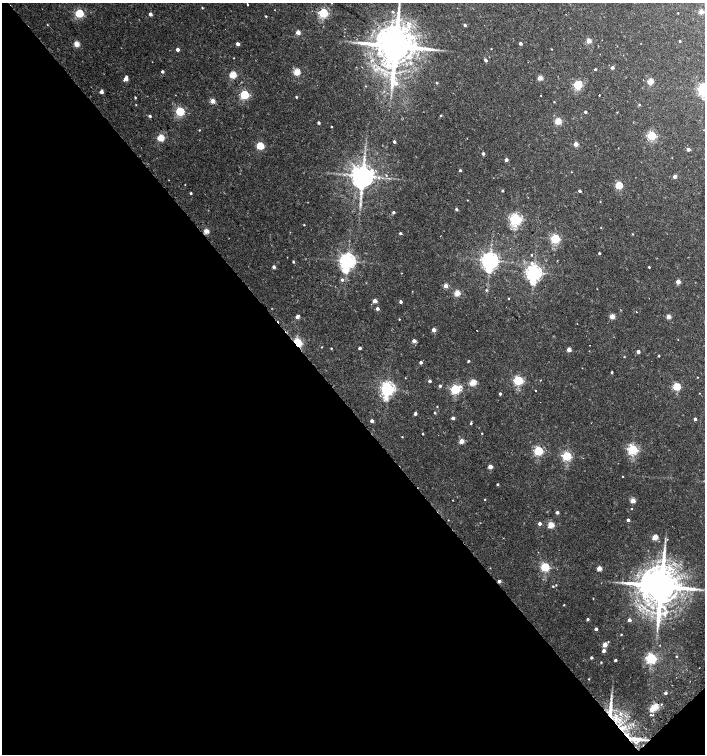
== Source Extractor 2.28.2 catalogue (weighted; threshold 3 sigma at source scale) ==
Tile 14 of 4 x 4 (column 2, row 4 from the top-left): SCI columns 1598-3002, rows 53-1556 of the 6068 x 6115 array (HDU 1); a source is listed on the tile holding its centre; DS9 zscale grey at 2 x 2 block average (1 PNG px = mean of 2 x 2 image px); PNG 707 x 756 px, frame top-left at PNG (2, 3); no overlay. Shown black and unused: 46% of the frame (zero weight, under 2 of 3 exposures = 3% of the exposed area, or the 3 px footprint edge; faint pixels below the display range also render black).
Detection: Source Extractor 2.28.2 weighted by HDU 2 'WHT'; one run over the whole footprint, this tile lists its part. Background 0.0101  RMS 0.0028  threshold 0.0126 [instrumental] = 3 sigma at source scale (4.5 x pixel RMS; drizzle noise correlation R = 1.50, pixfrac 1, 0.0396/0.0396 arcsec/px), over >= 5 px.
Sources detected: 200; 1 inside a brighter object's white glare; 2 cosmic-ray / hot-pixel residue — not listed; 8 inside a brighter listed object's ellipse — not listed separately; the other 189 listed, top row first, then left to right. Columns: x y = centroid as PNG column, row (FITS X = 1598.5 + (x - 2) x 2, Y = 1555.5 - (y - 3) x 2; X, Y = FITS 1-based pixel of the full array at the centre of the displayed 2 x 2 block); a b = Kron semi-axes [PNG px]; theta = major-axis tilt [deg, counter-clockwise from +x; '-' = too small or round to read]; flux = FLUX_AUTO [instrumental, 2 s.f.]
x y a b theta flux
331 3 2 2 - 0.84
248 4 3 2 - 1.1
202 8 3 2 - 0.48
701 11 3 2 - 11
392 12 4 3 - 1
79 13 3 3 - 54
323 13 3 3 - 72
678 13 2 2 - 0.49
150 14 2 2 - 3.3
266 16 3 2 - 0.57
47 25 2 2 - 0.34
465 25 2 2 - 1.6
298 32 3 2 - 7.2
589 41 3 3 - 13
680 41 3 3 - 0.62
520 43 2 2 - 2.5
77 44 3 3 - 15
238 44 2 2 - 3.8
395 46 12 9 -68 3700
177 49 2 2 - 3.8
491 49 2 2 - 0.35
552 49 2 2 - 0.33
234 58 2 2 - 0.28
486 60 3 2 - 2.5
410 63 3 2 - 2.1
612 68 3 3 - 2.3
595 69 2 2 - 0.97
162 72 2 2 - 2
297 72 3 3 - 22
233 75 3 3 - 28
540 78 3 3 - 12
126 79 4 3 - 6.8
650 81 3 3 - 17
437 83 3 2 - 0.7
578 85 4 3 - 53
704 89 4 4 - 170
102 92 4 3 - 3
244 95 3 3 - 64
599 95 2 2 - 1.7
135 97 3 2 - 0.65
296 97 2 2 - 0.9
213 101 3 2 - 11
554 102 2 2 - 0.42
639 104 3 2 - 0.67
136 105 2 2 - 0.38
180 111 3 3 - 63
585 112 2 2 - 1.5
617 112 2 2 - 0.35
441 115 3 3 - 0.63
150 116 3 3 - 1.3
558 121 3 3 - 22
319 123 2 2 - 1.7
331 127 2 2 - 0.47
199 130 3 2 - 0.34
652 136 3 3 - 67
161 138 3 3 - 27
394 142 2 2 - 1.9
576 144 3 2 - 7.9
260 146 3 3 - 33
688 149 2 2 - 3.7
483 153 3 2 - 1.9
506 160 2 2 - 3.5
460 170 2 2 - 1.2
571 172 2 2 - 0.26
386 175 4 2 - 0.52
363 176 6 5 - 1000
675 176 2 2 - 5.1
185 184 2 2 - 0.31
619 185 3 3 - 33
502 191 2 2 - 0.89
580 191 2 2 - 2
191 193 2 2 - 0.93
467 200 2 2 - 0.29
600 202 2 2 - 0.3
360 204 6 3 84 1.6
456 209 3 2 - 1.5
393 212 3 2 - 1.5
516 219 4 4 - 150
304 225 2 2 - 0.48
601 228 2 2 - 0.27
206 231 3 3 - 13
400 233 3 2 - 1.3
632 234 2 2 - 0.47
555 239 3 3 - 73
599 253 2 2 - 1.1
531 255 2 2 - 1.2
347 261 5 4 - 340
490 261 5 4 - 410
293 262 2 2 - 0.92
274 267 3 2 - 2.5
649 267 2 2 - 0.7
534 273 5 4 - 330
342 280 3 3 - 1.5
678 282 3 2 - 9.4
446 286 3 3 - 7.1
597 289 2 2 - 0.27
486 290 3 3 - 0.7
412 291 2 2 - 0.25
457 293 3 3 - 20
509 298 2 2 - 1.1
375 301 3 2 - 5.7
400 302 2 2 - 2.2
377 309 3 2 - 2.8
636 312 2 2 - 0.34
612 316 3 3 - 13
668 316 3 2 - 9.3
297 317 3 2 - 4.1
399 319 2 2 - 0.51
434 330 2 2 - 6.2
414 341 2 2 - 5.2
297 343 3 3 - 84
321 347 2 2 - 0.37
331 348 2 2 - 0.5
360 348 2 2 - 2.1
569 349 3 3 - 7.8
638 352 2 2 - 3.8
659 356 2 2 - 0.94
624 357 2 2 - 0.46
468 361 2 2 - 0.97
421 362 2 2 - 2.8
612 372 2 2 - 0.85
697 377 2 2 - 0.35
518 380 3 3 - 71
540 380 3 2 - 0.33
430 381 2 2 - 2.1
473 382 3 3 - 22
440 386 3 3 - 1.8
677 386 3 3 - 35
387 389 5 4 - 230
455 389 4 3 - 78
535 390 2 2 - 0.37
699 393 2 2 - 0.27
500 394 3 2 - 1.5
437 406 2 2 - 0.48
435 413 3 2 - 0.73
415 414 2 2 - 2.7
453 418 2 2 - 2.6
695 419 2 2 - 2
372 421 2 2 - 3.5
471 423 3 3 - 0.87
482 433 2 2 - 0.45
423 434 2 2 - 0.65
402 437 2 2 - 0.45
462 441 3 3 - 11
632 449 3 3 - 98
538 451 3 3 - 65
567 456 3 3 - 76
490 467 3 2 - 7.2
623 476 2 2 - 0.34
498 484 2 2 - 0.94
485 499 2 2 - 0.4
633 500 3 3 - 10
632 509 2 2 - 0.43
557 512 2 2 - 2.4
448 520 2 2 - 0.29
628 520 2 2 - 2.6
540 523 2 2 - 3.5
551 525 3 3 - 20
655 537 3 3 - 15
545 567 3 3 - 63
599 568 3 3 - 10
499 581 2 2 - 2.7
556 585 2 2 - 0.42
553 586 3 2 - 0.67
661 586 11 8 -73 3400
593 598 2 2 - 0.31
564 605 2 2 - 0.5
588 619 3 2 - 1.3
629 620 2 2 - 3.4
596 629 2 2 - 2.8
621 634 2 2 - 0.55
608 642 3 2 - 0.45
605 644 3 3 - 11
660 645 2 2 - 0.23
604 651 3 3 - 3.2
677 656 2 2 - 0.47
591 658 2 2 - 1.6
651 658 4 3 - 110
615 660 2 2 - 1.9
601 662 2 2 - 0.57
589 679 2 2 - 0.42
665 693 2 2 - 1.7
655 706 3 3 - 20
652 709 3 3 - 17
650 715 2 2 - 1.7
625 716 6 2 -35 0.74
616 717 12 9 -63 11
627 735 6 4 -83 3.4
639 739 11 5 -7 5.5
Overlapping masked pixels (flux is a lower limit): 4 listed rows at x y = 297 343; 499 581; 655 706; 627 735
Isophote crosses this tile's border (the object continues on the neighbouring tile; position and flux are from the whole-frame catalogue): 3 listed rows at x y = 331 3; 395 46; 704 89